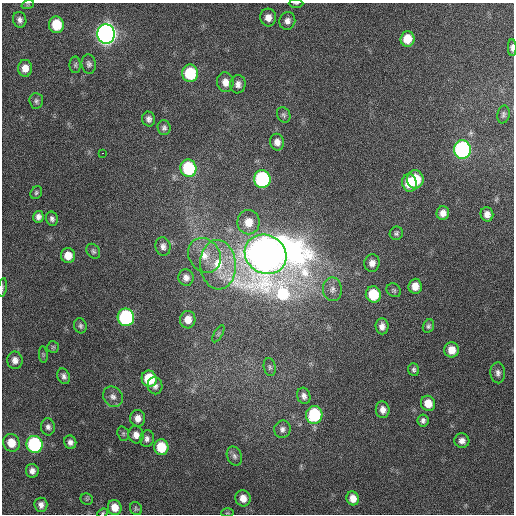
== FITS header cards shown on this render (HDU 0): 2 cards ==
NAXIS1  =                  512 / Axis length
NAXIS2  =                  512 / Axis length

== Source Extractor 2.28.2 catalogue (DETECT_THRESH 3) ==
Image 512 x 512 px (HDU 0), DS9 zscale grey, 1 PNG px = 1 image px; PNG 516 x 516 px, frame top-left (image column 1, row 512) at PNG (2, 3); each listed source drawn as its Kron ellipse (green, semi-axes under 4 px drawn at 4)
Background 342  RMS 7.5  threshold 22.4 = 3 sigma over >= 5 px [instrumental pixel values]
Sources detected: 90; all 90 listed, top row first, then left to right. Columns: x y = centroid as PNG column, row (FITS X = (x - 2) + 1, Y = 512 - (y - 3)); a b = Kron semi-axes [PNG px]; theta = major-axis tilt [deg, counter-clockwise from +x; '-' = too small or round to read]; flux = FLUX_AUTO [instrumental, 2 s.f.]
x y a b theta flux
296 3 7 3 0 6.2e+02
28 4 6 4 18 6.6e+02
268 17 9 8 - 3.9e+03
20 20 8 6 -74 1.9e+03
287 21 9 8 - 2.7e+03
56 25 8 7 - 1.7e+04
106 34 10 9 - 4.3e+05
407 39 8 7 - 8.8e+03
512 47 8 4 -89 2.0e+03
89 64 10 7 -82 1.7e+03
75 65 8 5 -90 1.1e+03
25 68 8 7 - 4.7e+03
190 73 8 8 - 2.6e+04
225 82 10 8 -80 4.1e+03
238 84 9 7 81 2.6e+03
36 101 8 7 - 1.3e+03
503 114 9 6 78 1.3e+03
284 115 8 6 -63 1.2e+03
149 119 7 6 - 1.9e+03
164 128 7 6 - 1.5e+03
277 142 8 7 - 3.2e+03
462 149 9 8 - 1.2e+05
103 153 3 2 - 3.2e+03
188 168 9 8 - 4.0e+04
262 179 9 8 - 8.4e+04
415 179 9 8 - 1.6e+04
409 183 9 7 -80 1.2e+04
36 193 7 5 60 9.0e+02
443 213 7 6 - 3.3e+03
487 214 7 6 - 3.1e+03
38 217 6 5 - 2.1e+03
52 219 7 6 - 1.5e+03
248 222 12 11 - 8.5e+03
396 233 7 6 - 1.3e+03
163 246 9 7 -81 2.3e+03
93 251 8 6 -55 1.2e+03
266 254 21 19 -33 2.4e+06
204 255 18 15 -54 1.0e+04
68 256 7 7 - 5.7e+03
372 263 8 7 - 3.0e+03
218 265 25 18 -86 1.9e+04
186 278 8 7 - 2.6e+03
415 286 7 6 - 5.0e+03
2 288 9 3 81 7.4e+02
332 289 12 9 -87 3.2e+03
394 290 8 6 -37 1.0e+03
373 294 8 7 - 1.8e+04
126 317 9 8 - 8.2e+04
188 320 9 7 86 5.5e+03
80 326 7 6 - 1.3e+03
382 326 8 6 -85 2.9e+03
428 326 7 5 66 1.2e+03
218 334 10 4 60 1.0e+03
53 347 6 5 - 8.0e+02
451 350 7 7 - 6.2e+03
43 355 8 3 -85 7.0e+02
15 360 8 7 - 3.0e+03
270 367 9 6 -78 1.2e+03
414 370 6 5 - 1.2e+03
498 373 10 7 -88 2.2e+03
64 376 8 6 -69 1.8e+03
149 379 8 7 - 2.1e+04
155 386 8 7 - 2.4e+03
304 396 8 6 -74 2.1e+03
113 397 11 9 -49 2.7e+03
428 403 8 7 - 6.7e+03
383 410 8 7 - 3.1e+03
314 415 9 8 - 3.5e+04
138 418 8 7 - 3.8e+03
423 420 6 5 - 1.6e+03
48 427 8 7 - 1.9e+03
282 429 9 8 - 2.2e+03
123 434 7 5 -71 9.5e+02
136 435 8 7 - 3.5e+03
147 439 8 7 - 2.0e+03
462 441 7 7 - 2.8e+03
70 442 7 6 - 2.2e+03
11 443 9 8 - 8.1e+03
34 444 8 8 - 6.9e+04
161 447 8 7 - 1.6e+04
234 456 10 7 -66 1.7e+03
32 471 7 6 - 2.6e+03
243 498 8 7 - 4.9e+03
353 498 7 6 - 4.5e+03
87 499 6 5 - 8.0e+02
41 505 7 6 - 2.5e+03
115 507 7 6 - 6.1e+03
136 509 7 5 -58 9.0e+02
103 513 5 4 - 6.4e+02
227 513 6 3 1 6.0e+02
At the frame edge (FLAGS 8, measured only in part): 4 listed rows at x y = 296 3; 512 47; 2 288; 103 513